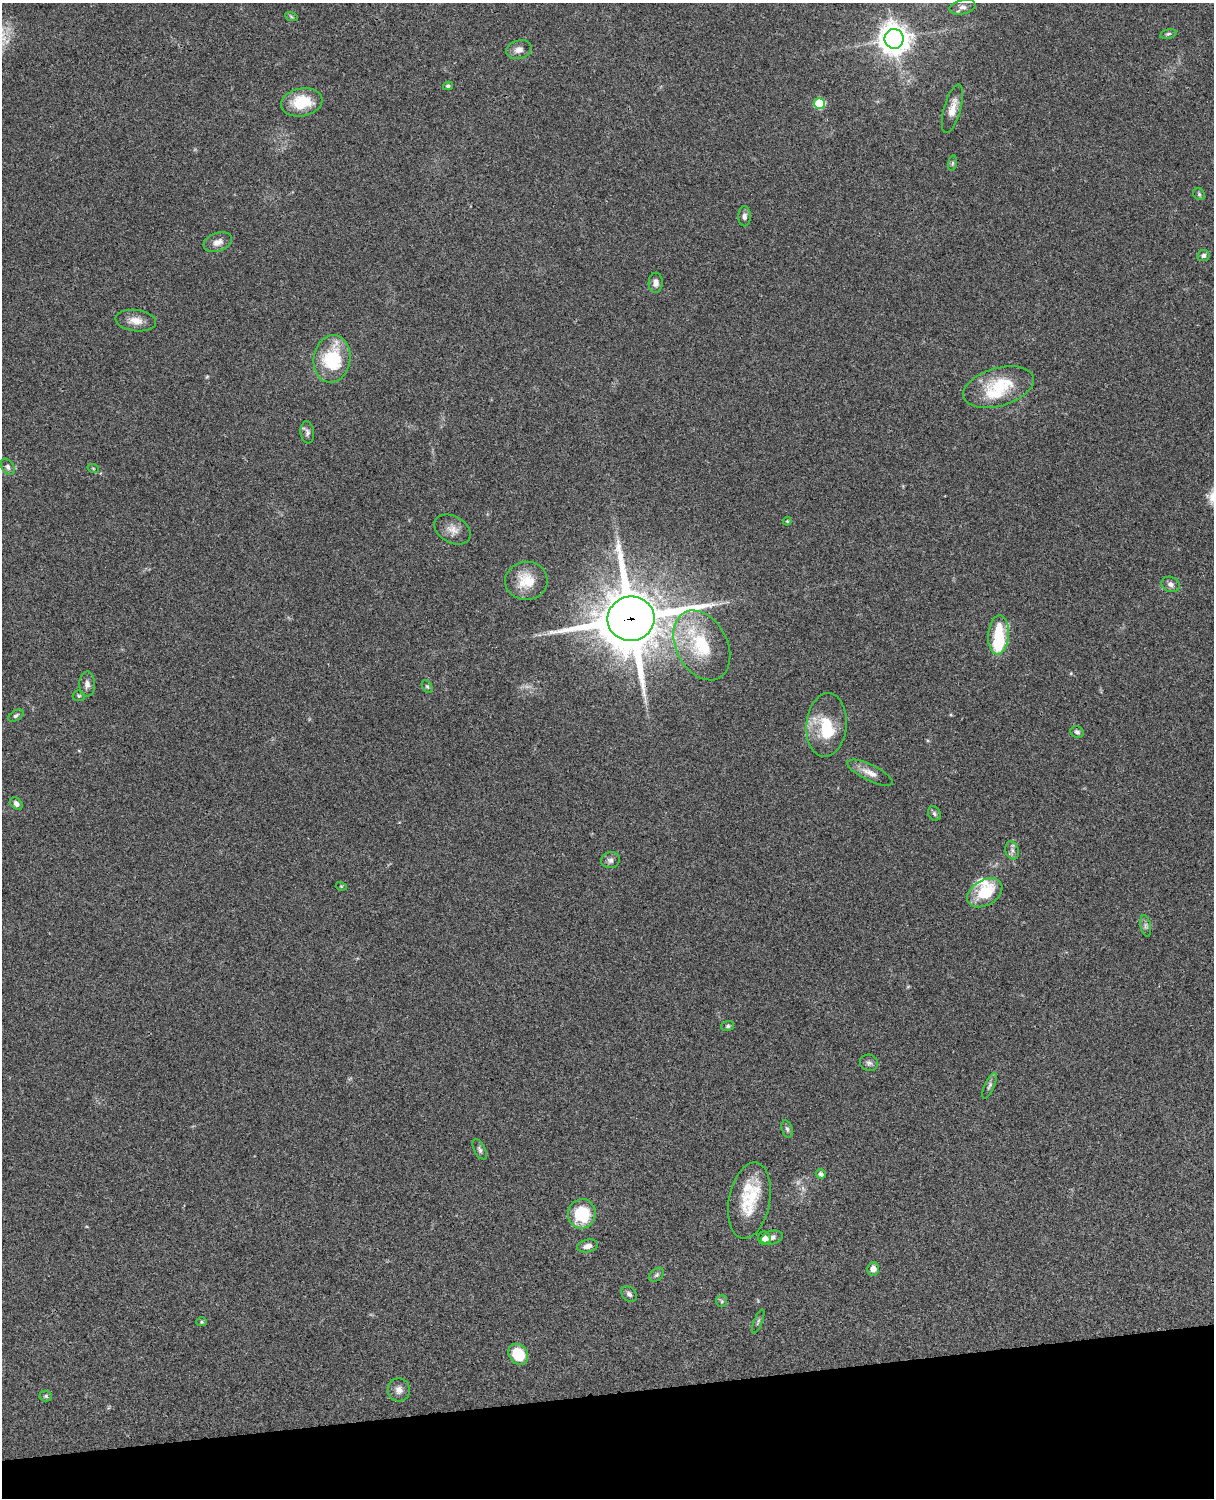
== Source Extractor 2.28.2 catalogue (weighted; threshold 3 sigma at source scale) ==
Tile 10 of 4 x 3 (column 2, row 3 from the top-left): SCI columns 1333-2544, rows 278-1773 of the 5088 x 4929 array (HDU 1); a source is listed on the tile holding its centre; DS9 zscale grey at full resolution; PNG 1216 x 1500 px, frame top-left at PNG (2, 3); each listed source drawn as its Kron ellipse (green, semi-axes under 4 px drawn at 4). Shown black and unused: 7% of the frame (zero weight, under 3 of 4 exposures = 6% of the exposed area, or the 3 px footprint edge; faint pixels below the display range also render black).
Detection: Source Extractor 2.28.2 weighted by HDU 2 'WHT'; one run over the whole footprint, this tile lists its part. Background 0.076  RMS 0.0057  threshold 0.0257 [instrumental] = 3 sigma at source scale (4.5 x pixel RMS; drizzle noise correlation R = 1.50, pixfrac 1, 0.05/0.05 arcsec/px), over >= 5 px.
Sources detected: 66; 2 inside a brighter object's white glare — neither listed nor drawn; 2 inside a brighter listed object's ellipse — not listed separately; the other 62 listed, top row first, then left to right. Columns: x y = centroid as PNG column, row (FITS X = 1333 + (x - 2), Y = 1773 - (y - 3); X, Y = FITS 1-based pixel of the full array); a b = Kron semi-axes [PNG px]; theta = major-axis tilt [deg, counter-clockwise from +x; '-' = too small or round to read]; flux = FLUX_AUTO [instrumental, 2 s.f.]
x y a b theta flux
963 7 13 7 12 2.8
291 16 6 4 -20 0.77
1168 34 8 4 14 1.1
894 39 10 9 - 850
519 50 13 9 17 3.9
448 86 5 4 - 1.1
302 102 21 14 11 19
819 103 5 5 - 30
952 109 25 8 74 6.3
952 163 8 4 81 0.84
1199 194 6 5 - 0.88
744 216 10 6 90 2.2
218 242 14 9 21 4.1
1203 256 6 5 - 1.4
656 283 10 7 87 3
136 321 20 10 -7 6.1
332 359 24 18 81 32
998 387 36 19 16 28
307 432 11 7 -83 1.9
8 467 9 6 -59 1.6
93 468 6 3 -19 0.55
787 521 4 4 - 0.61
453 530 19 13 -30 5.7
526 581 21 19 5 13
1171 584 9 7 -19 2.5
631 619 23 22 - 3900
998 635 19 10 86 24
702 645 37 25 -62 36
87 684 12 8 89 2.8
427 686 7 4 -62 0.87
79 696 6 5 - 0.83
16 716 8 5 32 1.2
826 725 32 20 85 22
1077 732 7 5 -28 1.4
870 773 25 8 -26 5.6
16 804 7 5 -47 2
934 813 7 6 - 1.3
1012 850 9 6 -75 2
611 860 9 8 - 2.1
341 886 5 3 - 0.54
985 893 19 12 31 20
1146 926 11 5 -79 1.6
728 1026 6 5 - 0.94
869 1063 9 8 - 1.8
989 1086 14 5 65 1.7
787 1129 9 5 -74 1.3
480 1150 11 5 -63 1.6
821 1174 5 4 - 1.9
749 1201 38 20 79 26
582 1214 14 14 - 25
764 1238 7 6 - 3.2
772 1238 11 6 14 2.4
588 1246 10 6 14 3.5
873 1269 6 6 - 3.3
657 1275 8 6 41 1.4
629 1294 9 6 -45 1.7
722 1301 6 5 - 1
758 1321 13 3 68 1.1
202 1322 5 4 - 0.77
518 1354 11 9 -55 19
399 1390 11 11 - 3.7
46 1396 6 5 - 0.93
Overlapping masked pixels (flux is a lower limit): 1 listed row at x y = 631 619